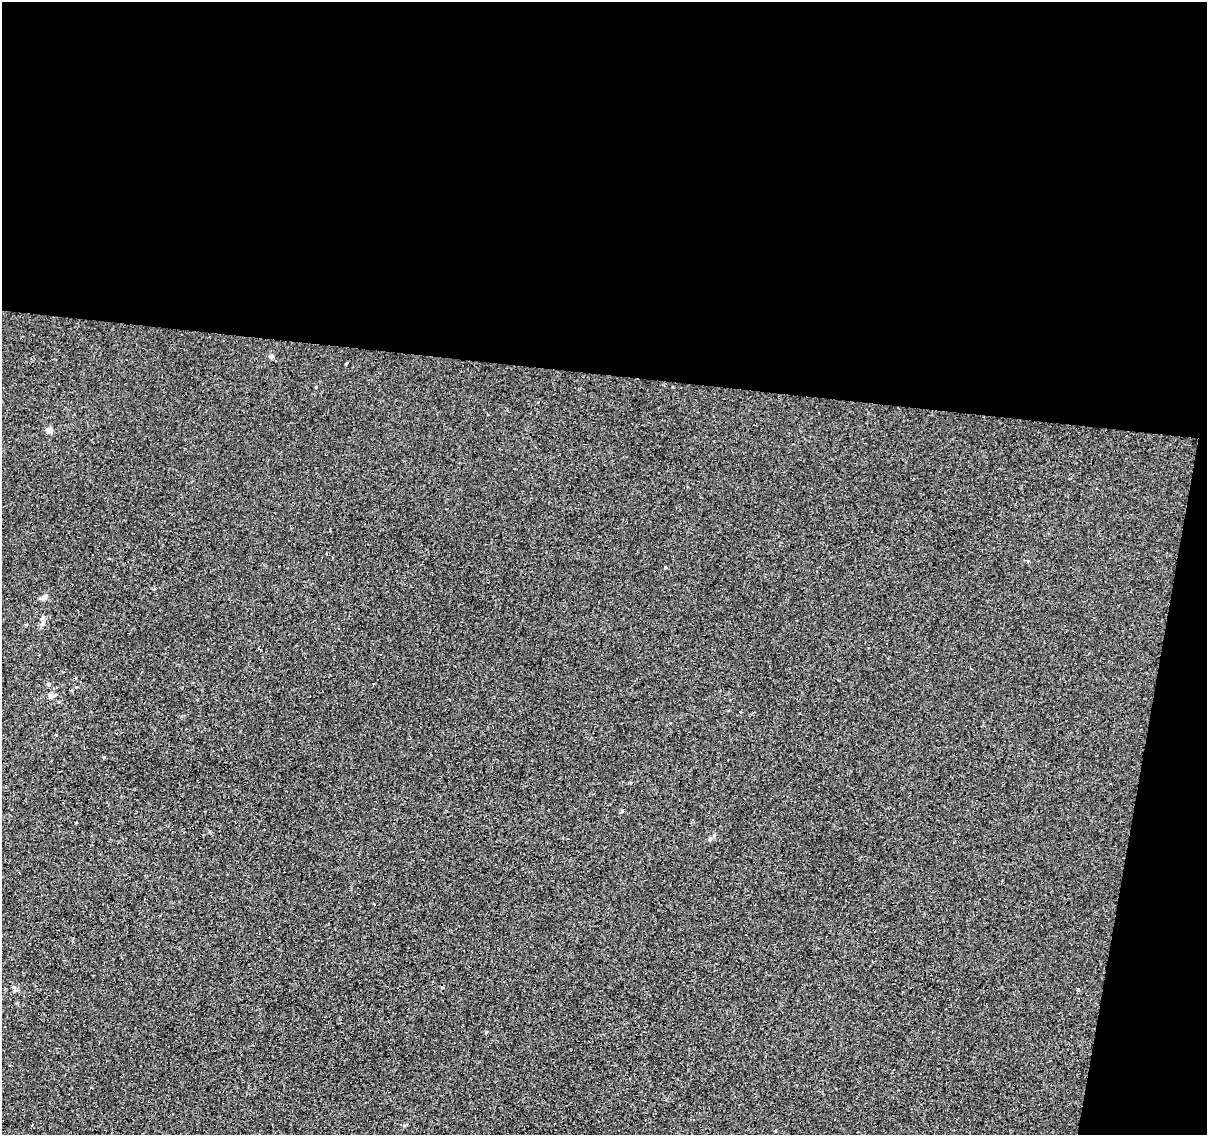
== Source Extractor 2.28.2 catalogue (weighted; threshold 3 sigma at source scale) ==
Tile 4 of 4 x 4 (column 4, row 1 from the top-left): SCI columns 3616-4820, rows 3623-4755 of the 4824 x 5035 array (HDU 1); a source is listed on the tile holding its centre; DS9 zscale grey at full resolution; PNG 1209 x 1137 px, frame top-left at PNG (2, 2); no overlay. Shown black and unused: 36% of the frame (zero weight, under 3 of 4 exposures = <1% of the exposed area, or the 3 px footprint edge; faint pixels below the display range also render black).
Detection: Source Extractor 2.28.2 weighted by HDU 2 'WHT'; one run over the whole footprint, this tile lists its part. Background -0.00137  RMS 0.0033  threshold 0.015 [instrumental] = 3 sigma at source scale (4.5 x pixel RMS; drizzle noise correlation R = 1.50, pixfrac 1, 0.0396/0.0396 arcsec/px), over >= 5 px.
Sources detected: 34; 14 cosmic-ray / hot-pixel residue — not listed; the other 20 listed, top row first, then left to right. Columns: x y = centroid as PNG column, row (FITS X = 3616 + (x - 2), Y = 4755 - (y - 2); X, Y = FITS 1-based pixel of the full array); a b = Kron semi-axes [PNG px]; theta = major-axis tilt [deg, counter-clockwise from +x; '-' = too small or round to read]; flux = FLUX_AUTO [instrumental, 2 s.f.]
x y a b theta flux
271 356 6 5 - 1
275 360 3 3 - 0.41
346 363 4 3 - 5.2
818 412 3 2 - 0.56
50 430 7 7 - 1.9
93 554 2 2 - 0.25
665 567 4 3 - 0.3
44 597 9 6 40 1.6
43 623 12 6 62 1.6
260 649 4 2 - 1.6
80 682 3 3 - 0.28
48 684 6 5 - 0.6
51 695 10 7 63 1.6
56 735 3 3 - 0.52
1110 784 3 2 - 0.43
622 811 5 4 - 0.5
710 839 6 5 - 0.67
228 875 3 3 - 1.1
13 987 7 5 -11 0.83
1077 991 3 3 - 2.3
Unlisted compact peaks at least as high as the median listed source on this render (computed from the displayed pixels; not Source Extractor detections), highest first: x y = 486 1032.